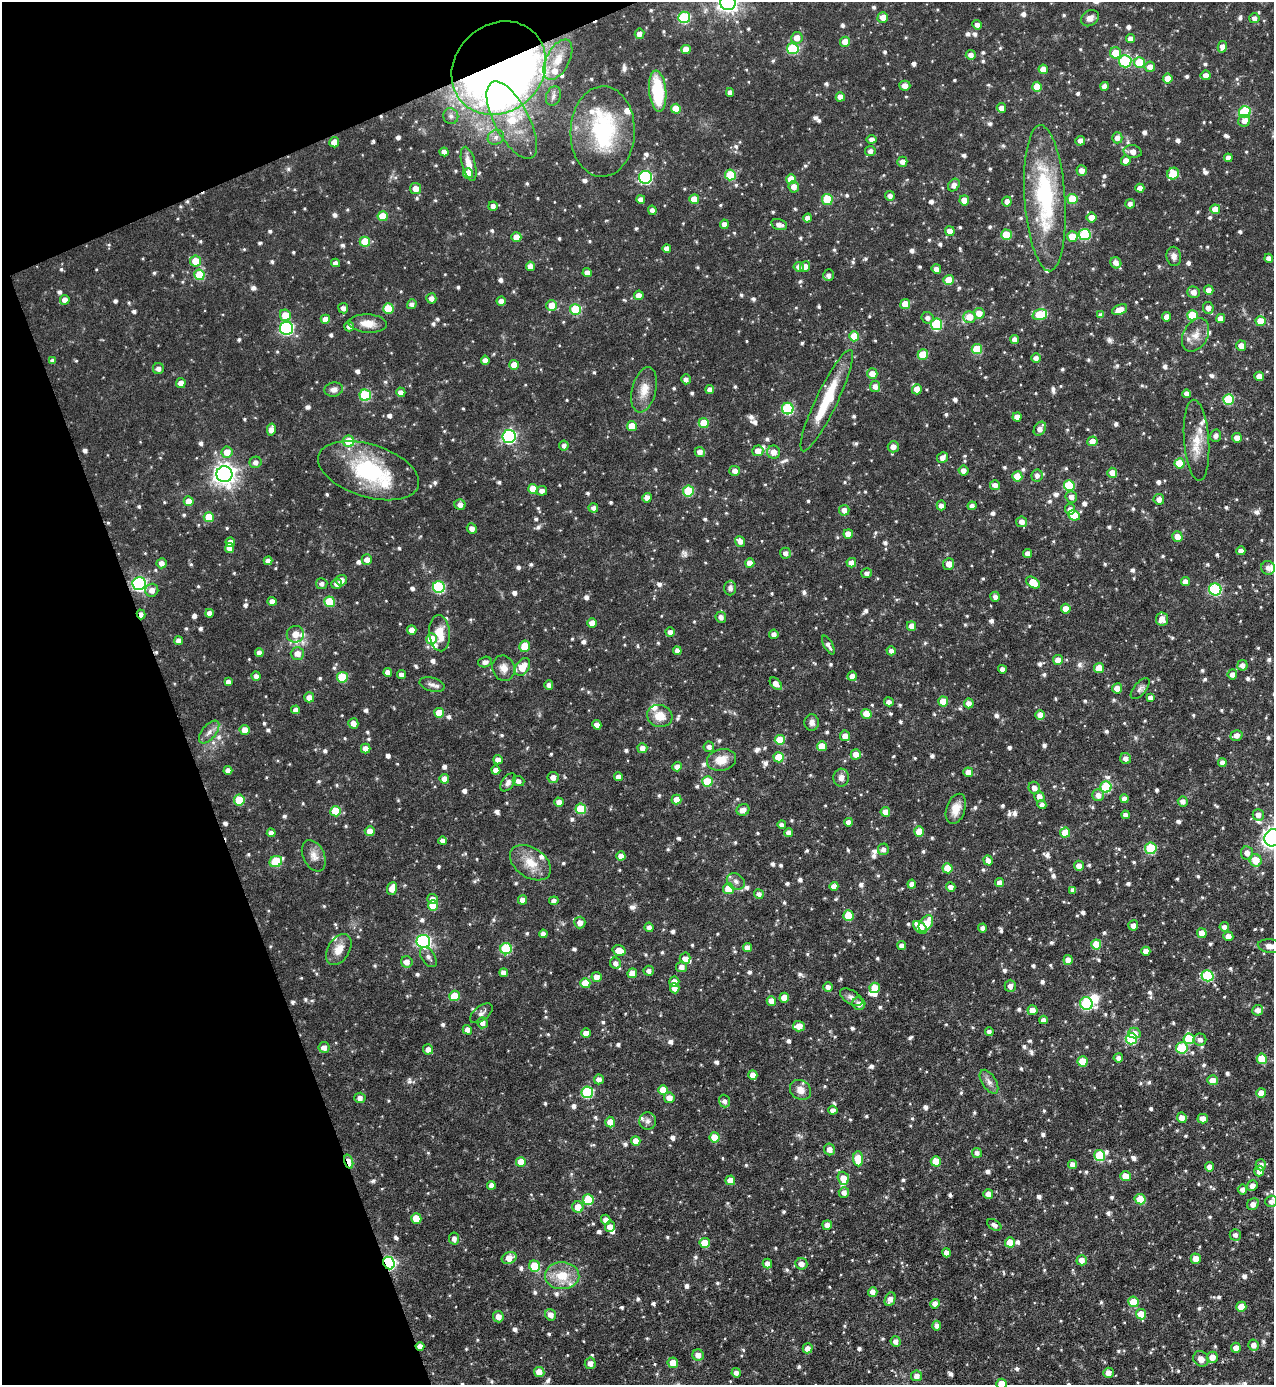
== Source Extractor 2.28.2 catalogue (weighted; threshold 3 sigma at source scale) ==
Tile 5 of 4 x 4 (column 1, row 2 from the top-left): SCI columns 152-1423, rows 2767-4149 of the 5520 x 5532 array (HDU 1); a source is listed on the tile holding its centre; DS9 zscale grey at full resolution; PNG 1276 x 1387 px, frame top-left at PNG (2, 2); each listed source drawn as its Kron ellipse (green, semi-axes under 4 px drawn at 4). Shown black and unused: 19% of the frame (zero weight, under 5 of 9 exposures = <1% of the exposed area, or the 3 px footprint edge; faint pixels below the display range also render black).
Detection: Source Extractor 2.28.2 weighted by HDU 2 'WHT'; one run over the whole footprint, this tile lists its part. Background 0.0558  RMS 0.0044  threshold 0.018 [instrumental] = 3 sigma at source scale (4.09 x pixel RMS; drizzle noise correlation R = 1.36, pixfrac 0.8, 0.05/0.05 arcsec/px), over >= 5 px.
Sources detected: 1112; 5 inside a brighter object's white glare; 1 cosmic-ray / hot-pixel residue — neither listed nor drawn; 28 inside a brighter listed object's ellipse — not listed separately; of the other 1078, all 500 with FLUX_AUTO >= 1.65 (the completeness limit of this list) listed and drawn (578 fainter detections not listed), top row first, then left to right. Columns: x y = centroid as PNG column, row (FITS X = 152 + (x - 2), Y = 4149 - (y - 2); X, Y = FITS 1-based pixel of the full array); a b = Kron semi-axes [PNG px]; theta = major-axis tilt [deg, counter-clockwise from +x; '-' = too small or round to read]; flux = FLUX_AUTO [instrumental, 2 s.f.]
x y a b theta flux
728 3 7 7 - 240
684 17 6 5 - 31
883 17 5 5 - 3.5
1090 18 9 7 36 2.5
1254 18 5 5 - 1.9
977 25 5 4 - 1.9
640 34 5 5 - 2.5
797 38 6 5 - 4
1131 39 4 4 - 2.4
845 42 5 5 - 4.6
1222 47 6 4 78 2.5
686 49 4 4 - 5
793 49 6 5 - 28
1116 53 6 5 - 8.9
971 55 5 5 - 2.2
558 60 22 11 62 7.9
1125 61 6 6 - 32
1139 63 5 5 - 14
1150 67 5 5 - 3.1
499 68 50 43 43 500
1043 69 4 4 - 4.1
1206 75 5 5 - 2.7
1168 78 5 5 - 4.5
905 86 5 5 - 3
1105 86 4 4 - 2.3
1037 87 5 5 - 8.4
658 91 21 8 -84 25
730 92 4 4 - 2.1
553 96 10 7 72 1.7
840 97 5 4 - 3.4
1001 108 5 4 - 3
676 109 5 5 - 6.2
1245 112 6 6 - 29
451 116 8 7 - 1.8
512 120 43 17 -62 20
1244 121 6 6 - 2.4
603 132 45 32 88 40
496 137 8 7 - 1.8
1117 138 5 5 - 2.5
872 139 5 4 - 1.8
1080 141 5 5 - 2.3
334 142 5 5 - 3.6
870 151 5 5 - 1.6
444 152 4 4 - 2
1133 152 9 6 -11 3.2
1228 158 4 4 - 2.5
1126 161 5 5 - 3.7
902 162 5 5 - 2.3
469 164 17 7 -75 4.9
1082 170 5 5 - 2.8
468 173 5 5 - 7.7
1173 174 6 5 - 8.7
730 175 5 5 - 18
645 177 6 6 - 56
791 179 5 5 - 6.3
954 185 7 5 53 2.2
794 187 5 5 - 2.8
1140 188 4 4 - 2.7
416 189 5 5 - 3.8
890 196 5 4 - 1.9
1045 198 73 20 -86 53
641 199 4 4 - 2.5
694 199 5 5 - 5.9
827 199 5 5 - 15
1072 199 5 5 - 12
964 200 5 4 - 4.2
1007 201 5 5 - 2.4
1130 204 5 5 - 1.9
493 206 4 4 - 1.8
1215 209 5 5 - 5
652 210 5 4 - 2
383 216 5 5 - 9.3
1092 217 5 5 - 4
808 218 4 4 - 2.6
724 224 5 4 - 2.2
779 225 8 5 -16 2.4
950 231 5 5 - 3.4
1085 234 6 5 - 28
1006 235 5 5 - 12
516 237 5 5 - 4.6
1072 237 5 5 - 6.6
365 242 5 5 - 13
667 248 4 4 - 2.3
1174 256 9 7 -80 2.2
1269 258 4 4 - 1.8
195 261 5 5 - 8.2
335 263 4 4 - 2
1116 263 6 5 - 2.6
530 266 4 4 - 2.9
805 266 5 5 - 2.7
799 267 5 5 - 2.2
936 269 5 4 - 2.4
587 273 4 4 - 2.8
199 275 5 5 - 15
828 275 6 5 - 1.7
948 280 5 5 - 6.5
1209 290 5 4 - 2.7
1193 292 6 5 - 3
639 295 5 5 - 2.7
431 298 5 5 - 2.5
65 300 5 4 - 3.1
501 301 4 4 - 2.6
412 304 5 4 - 1.8
905 304 5 5 - 6.6
552 305 5 5 - 6
343 308 5 5 - 1.8
1208 308 6 5 - 2.5
388 309 5 5 - 14
575 309 5 5 - 17
1120 310 8 4 24 4.3
979 313 5 5 - 4.7
285 315 6 5 - 6.5
1040 315 7 5 17 15
1101 315 4 4 - 1.8
1192 315 5 5 - 14
969 317 6 6 - 5.8
1167 317 4 4 - 2.7
928 318 6 5 - 1.9
1221 318 4 4 - 3.2
325 319 4 4 - 3.7
1261 321 5 5 - 7
368 323 19 9 -3 5.2
936 324 6 5 - 30
349 326 5 4 - 1.9
286 328 6 6 - 66
1196 335 18 12 61 5
854 336 5 5 - 8.7
1015 339 4 4 - 2.9
1241 346 5 5 - 3.4
977 349 5 5 - 14
923 355 5 5 - 12
1036 358 5 5 - 2.1
485 360 4 4 - 2.2
53 361 4 4 - 1.7
514 365 5 5 - 5.9
158 369 5 5 - 2
872 374 5 5 - 4.4
1259 376 5 4 - 4.7
686 379 5 4 - 1.7
181 383 5 4 - 3.4
875 386 5 5 - 2.6
334 389 9 7 11 2.4
710 389 4 4 - 2.2
917 389 5 5 - 3.7
644 390 23 12 76 6.3
401 392 5 4 - 2.4
1187 394 4 4 - 2.4
365 395 5 5 - 28
1228 400 5 5 - 23
827 401 56 10 64 21
788 409 6 5 - 31
1017 417 4 4 - 3.2
704 423 5 5 - 9.5
632 426 5 5 - 6.2
1040 429 7 5 56 2.7
271 430 6 4 79 3
509 436 6 6 - 83
1216 436 6 5 - 2
1237 438 5 4 - 3.4
1196 440 40 12 -86 9.5
349 441 6 5 - 11
1092 441 5 5 - 3.7
564 445 5 4 - 1.7
893 447 5 5 - 2.8
758 451 5 5 - 3.5
227 452 5 5 - 5.7
700 452 5 5 - 2.4
774 452 6 6 - 3.2
942 458 6 5 - 2.6
256 462 6 5 - 2
1180 463 5 5 - 10
368 471 52 26 -17 39
735 471 5 5 - 2.3
963 471 5 5 - 2.5
1112 473 5 5 - 3.8
224 474 8 8 - 280
1037 475 6 5 - 2
1017 476 5 5 - 7.7
995 485 5 4 - 2.6
1069 485 5 5 - 22
533 489 5 5 - 7.9
542 491 5 5 - 2.1
688 491 5 5 - 21
1071 497 6 6 - 2
647 498 5 4 - 2.6
1159 499 5 5 - 2.5
189 501 5 5 - 5.2
460 505 5 5 - 2.5
941 505 5 4 - 1.9
972 506 4 4 - 1.9
593 508 5 4 - 1.7
1070 509 5 5 - 2.3
844 510 5 5 - 2.8
1074 515 6 5 - 9.3
209 517 5 5 - 8.3
1022 522 5 5 - 2.6
472 528 5 5 - 2.4
848 534 5 4 - 4.6
1177 537 5 5 - 4.3
740 541 5 5 - 2.3
230 542 5 4 - 3
230 548 5 5 - 2.1
1241 551 4 4 - 2.6
785 553 5 5 - 1.9
1028 553 4 4 - 2.7
367 560 5 5 - 2.9
268 561 4 4 - 2.2
161 563 5 5 - 2.5
750 563 5 4 - 4.5
851 563 5 4 - 3
949 564 6 5 - 3.2
1268 568 7 7 - 2
867 573 5 5 - 1.7
341 580 5 5 - 2.8
1185 582 4 4 - 3.2
1033 583 7 5 -34 8.5
139 584 6 6 - 77
322 584 6 5 - 1.7
337 584 5 5 - 1.8
439 587 6 6 - 39
730 588 7 6 - 1.8
1215 589 6 6 - 40
152 590 6 6 - 3.1
995 597 5 5 - 1.8
272 601 4 4 - 2.7
329 602 5 5 - 16
1066 609 5 4 - 3.9
209 613 4 4 - 2.3
141 614 5 3 - 2.3
721 617 5 5 - 2.2
1162 619 6 6 - 3.7
592 623 4 4 - 3.7
912 626 5 4 - 3
412 630 5 4 - 3.5
670 632 5 4 - 2.1
440 633 18 10 -85 7.6
295 634 8 8 - 3.7
774 634 5 4 - 1.8
431 639 5 5 - 8.7
179 641 4 4 - 2.6
828 645 10 4 -61 1.9
524 646 6 5 - 7.8
677 651 4 4 - 1.8
891 651 4 4 - 1.8
259 653 4 4 - 2.1
297 653 6 6 - 3.6
1058 660 5 5 - 3.9
485 662 7 5 18 1.8
1242 665 5 5 - 2.3
523 667 10 6 57 7.2
504 668 13 11 -71 3.5
1099 668 5 5 - 7.3
1002 669 4 4 - 2.3
388 672 4 4 - 2.5
1232 674 5 5 - 2.6
401 675 4 4 - 2.2
256 676 5 4 - 1.7
852 676 5 5 - 3
342 677 5 5 - 17
228 682 4 4 - 1.7
432 684 13 7 -14 2
776 684 7 4 -44 3.1
549 685 4 4 - 1.7
1117 688 5 5 - 4.2
1140 689 12 6 50 1.7
309 697 5 5 - 3.1
1150 697 4 4 - 1.8
943 701 5 5 - 7.1
889 702 5 4 - 1.8
969 703 5 4 - 2.8
296 710 4 4 - 2.3
439 713 5 5 - 8.7
866 714 5 5 - 6.5
1040 715 5 4 - 3.4
660 716 13 11 -18 6.5
812 722 8 7 - 2
353 723 5 5 - 2.7
597 725 4 4 - 3.5
245 730 5 5 - 4
209 732 13 7 50 2.5
1236 735 6 5 - 2.7
845 736 5 5 - 2.8
780 740 5 5 - 14
822 746 5 5 - 6.8
709 747 5 5 - 2.1
642 748 5 5 - 2.8
366 749 5 4 - 3.2
856 754 5 5 - 3.7
779 757 5 5 - 10
1126 759 5 5 - 2.3
498 760 5 4 - 2.7
721 760 15 10 12 6
1222 762 4 4 - 2.2
677 767 5 4 - 2.6
228 770 4 4 - 2.2
496 770 4 4 - 2.9
968 772 5 4 - 3.4
553 777 5 5 - 3.2
618 777 4 4 - 2.5
841 778 9 7 85 2.4
444 779 5 5 - 3.5
518 781 6 5 - 1.9
508 782 10 6 52 2.3
707 782 5 5 - 14
1106 787 5 5 - 27
1034 788 6 5 - 2.5
1098 795 6 5 - 3
1039 797 5 5 - 3
676 799 5 5 - 3.8
1124 799 4 4 - 2.1
239 800 5 5 - 13
1183 801 5 5 - 2.1
559 802 4 4 - 2.7
1042 805 4 4 - 2
581 809 5 5 - 16
956 809 15 9 71 4.6
743 810 6 5 - 2.9
335 811 5 5 - 14
885 812 5 4 - 3.7
1126 815 4 4 - 1.7
1258 815 6 5 - 2.6
849 822 4 4 - 2.4
782 825 4 4 - 1.8
370 831 5 5 - 3.5
789 832 4 4 - 2.5
919 832 5 5 - 5.5
271 833 4 4 - 1.9
1065 833 5 5 - 7.5
1272 838 9 7 62 220
443 841 4 4 - 1.7
1151 848 6 5 - 24
883 849 6 5 - 1.8
1247 853 7 6 - 3.1
314 856 16 10 -64 3.6
621 856 4 4 - 2.9
988 860 5 4 - 2.5
1256 860 6 6 - 8.5
276 861 6 5 - 21
530 863 23 14 -34 8.5
1079 866 5 5 - 3.3
948 868 5 5 - 8.2
736 881 9 7 -32 1.9
999 882 4 4 - 2.6
912 884 4 4 - 2.6
834 886 4 4 - 3
951 887 5 4 - 2.4
392 888 6 5 - 4.7
728 889 5 5 - 7.6
1073 890 4 4 - 2
759 894 5 4 - 1.8
432 899 5 5 - 2.6
523 900 5 4 - 3
554 901 5 4 - 1.9
433 906 5 5 - 9.9
848 916 5 5 - 11
580 922 6 5 - 3
926 923 9 6 54 7.6
1133 925 5 5 - 2.6
649 927 4 4 - 1.9
920 927 8 5 -43 8.2
1224 927 4 4 - 1.9
983 928 4 4 - 1.7
1202 933 5 4 - 4.6
543 934 4 4 - 2
1228 936 5 5 - 3.3
423 941 7 6 - 73
1096 944 5 5 - 9.1
902 945 4 4 - 1.8
1270 946 12 6 -6 3.5
747 947 4 4 - 2.8
506 949 5 5 - 28
339 950 17 10 58 5.8
619 951 6 5 - 6
1146 951 4 4 - 3.1
428 957 11 6 -56 1.7
685 958 5 5 - 2.5
1068 960 5 4 - 3.5
407 962 6 5 - 3
616 963 6 5 - 2.2
682 967 5 5 - 2.2
649 971 5 5 - 1.7
504 973 4 4 - 2.4
632 973 5 5 - 4.9
1207 976 6 5 - 28
596 977 5 5 - 3.4
674 982 5 5 - 3.4
585 983 5 5 - 8.2
1010 986 6 5 - 2.2
828 987 5 4 - 2.3
675 988 5 5 - 2.5
875 988 5 5 - 8.2
454 996 5 5 - 9.5
851 997 12 6 -33 2
784 998 5 5 - 6.8
771 1001 5 4 - 3.8
1086 1003 6 6 - 35
859 1004 6 6 - 2.8
1032 1010 5 5 - 4.2
1258 1010 5 5 - 2.7
481 1013 13 7 38 1.8
1043 1020 4 4 - 1.9
482 1023 5 5 - 2.3
799 1026 6 5 - 5.7
467 1030 5 4 - 2.7
989 1032 4 4 - 1.9
586 1033 5 4 - 3.4
1134 1033 6 5 - 3.2
1131 1039 5 5 - 29
1189 1039 5 5 - 17
1200 1040 6 6 - 2.1
324 1047 5 5 - 2.7
1182 1048 6 5 - 14
428 1049 5 5 - 2.7
1118 1058 5 4 - 1.9
1262 1059 5 5 - 11
1083 1061 5 5 - 11
753 1075 5 4 - 3.4
599 1079 5 5 - 2.3
1212 1080 5 5 - 3.6
989 1082 13 7 -57 2.3
663 1090 5 5 - 7.2
800 1090 11 9 -35 3.7
587 1092 6 6 - 35
1261 1093 5 4 - 5.1
360 1098 5 5 - 2.1
669 1098 5 5 - 4
724 1101 6 5 - 1.8
833 1110 4 4 - 2.1
1182 1118 5 5 - 3.1
1203 1119 5 5 - 3.4
648 1121 9 8 - 1.7
610 1122 5 5 - 4.8
715 1137 5 5 - 8.2
636 1141 5 4 - 4.4
829 1149 6 5 - 3
977 1153 5 5 - 1.7
1100 1156 5 5 - 21
858 1159 7 5 -85 13
936 1161 5 5 - 9.7
349 1162 7 4 -73 9.9
521 1162 5 5 - 7.9
1073 1164 4 4 - 3.2
1261 1165 5 5 - 2.3
1209 1167 5 4 - 2.5
1259 1171 5 5 - 2.8
1125 1176 5 5 - 6.4
843 1178 6 5 - 5.3
730 1180 5 5 - 4.4
491 1185 4 4 - 2.2
1252 1186 5 5 - 2.9
1242 1190 5 5 - 1.9
844 1192 5 5 - 2.2
988 1194 5 5 - 3.3
1140 1199 5 5 - 9.7
588 1200 5 5 - 17
1271 1201 6 5 - 2
1253 1204 6 5 - 2.8
578 1207 6 5 - 6.4
416 1218 5 5 - 7.7
606 1220 5 4 - 2.6
827 1225 5 5 - 2.2
994 1225 8 5 -32 2
610 1227 5 5 - 2.9
1235 1235 6 5 - 1.8
454 1238 6 5 - 2
1010 1242 5 5 - 6.4
705 1243 5 5 - 8.8
947 1253 4 4 - 2.3
509 1258 8 5 22 4.9
1196 1259 5 5 - 5
1082 1260 5 5 - 3.2
389 1263 6 5 - 65
767 1263 5 4 - 2.5
801 1264 6 5 - 3
534 1266 6 5 - 15
562 1276 17 13 -2 10
873 1292 5 4 - 2.3
890 1299 7 5 67 3
1133 1302 5 5 - 11
935 1304 5 4 - 2.9
1241 1307 5 5 - 6.5
1141 1314 5 5 - 7.1
550 1315 6 5 - 2.9
498 1317 6 5 - 3.3
937 1326 5 4 - 1.9
896 1342 5 5 - 2
1254 1345 5 5 - 2.6
420 1346 4 4 - 2.8
808 1348 5 5 - 2.8
1236 1348 5 5 - 3.2
698 1355 6 5 - 3.2
1212 1357 5 5 - 4.4
1201 1359 8 7 - 3.1
590 1363 5 5 - 2.6
673 1363 5 5 - 5
539 1372 5 5 - 5
736 1373 4 4 - 1.9
1108 1373 5 5 - 2.8
917 1376 5 5 - 2.7
1001 1384 5 5 - 6.2
Overlapping masked pixels (flux is a lower limit): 5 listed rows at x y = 499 68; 141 614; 349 1162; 389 1263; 420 1346
Isophote crosses this tile's border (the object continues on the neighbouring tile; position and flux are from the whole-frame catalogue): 5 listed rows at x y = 728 3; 1272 838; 1270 946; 1271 1201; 1001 1384